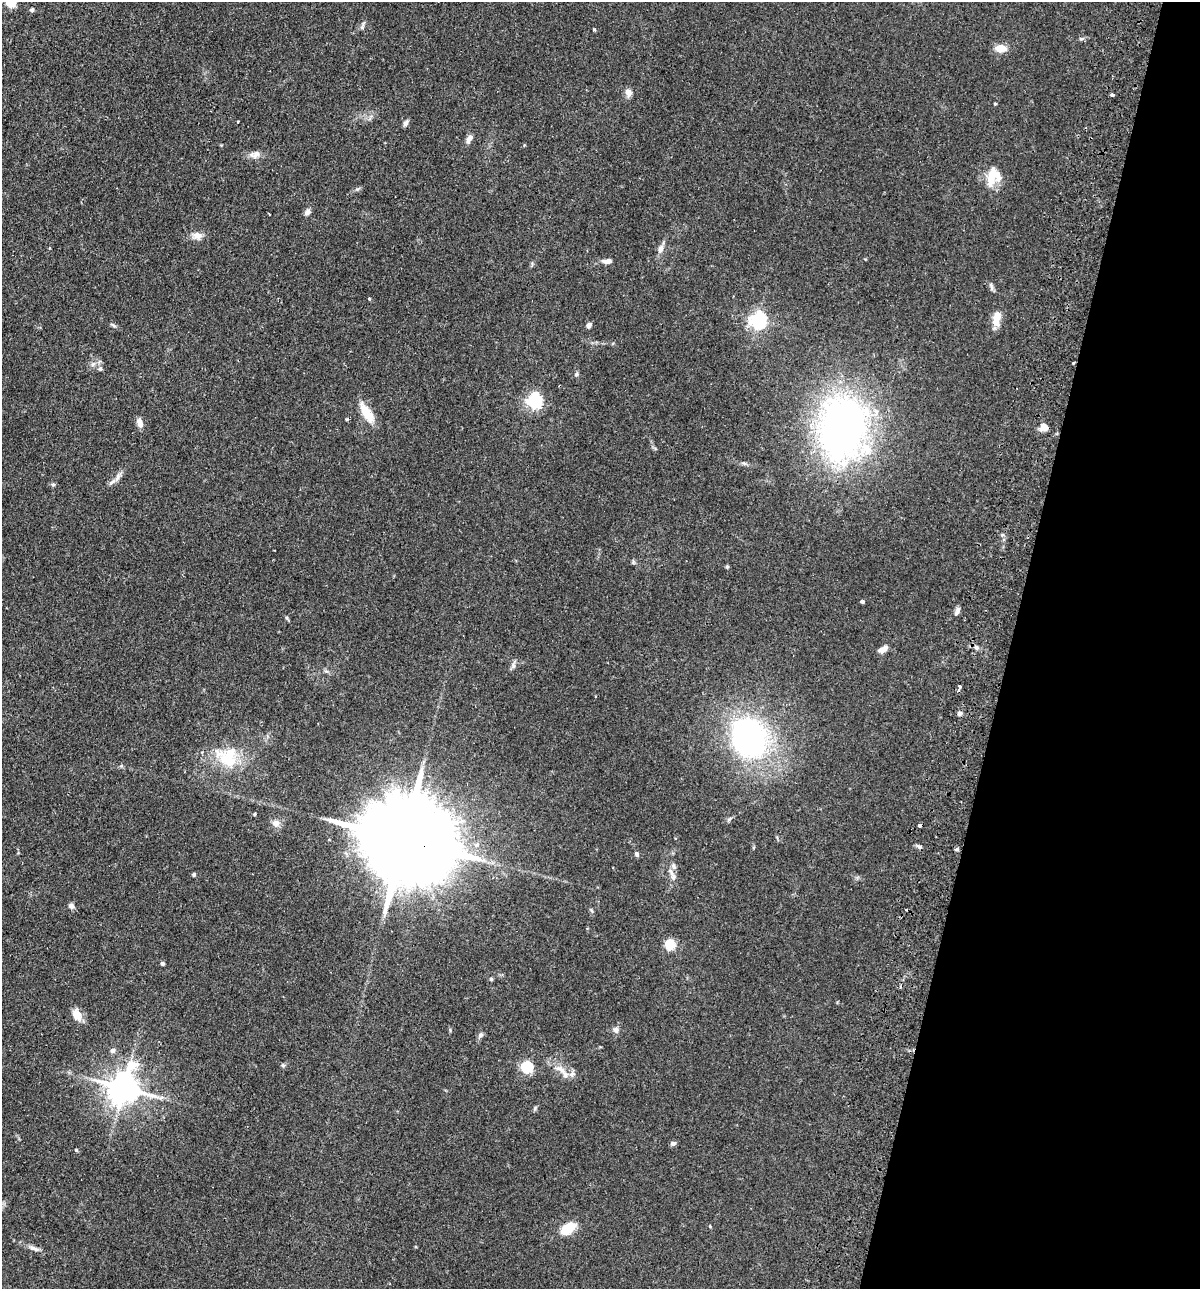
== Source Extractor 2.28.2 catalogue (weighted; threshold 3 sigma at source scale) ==
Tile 8 of 4 x 4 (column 4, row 2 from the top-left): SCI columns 3899-5096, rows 2593-3879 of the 5280 x 5184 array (HDU 1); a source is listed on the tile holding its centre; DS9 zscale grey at full resolution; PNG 1202 x 1291 px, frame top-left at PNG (2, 2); no overlay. Shown black and unused: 16% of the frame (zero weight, under 2 of 3 exposures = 3% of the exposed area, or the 3 px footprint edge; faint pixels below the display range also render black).
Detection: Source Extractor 2.28.2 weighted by HDU 2 'WHT'; one run over the whole footprint, this tile lists its part. Background 0.0824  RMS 0.0058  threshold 0.0261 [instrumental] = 3 sigma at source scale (4.5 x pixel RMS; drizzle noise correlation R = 1.50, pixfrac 1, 0.05/0.05 arcsec/px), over >= 5 px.
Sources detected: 81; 2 cosmic-ray / hot-pixel residue — not listed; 6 inside a brighter listed object's ellipse — not listed separately; the other 73 listed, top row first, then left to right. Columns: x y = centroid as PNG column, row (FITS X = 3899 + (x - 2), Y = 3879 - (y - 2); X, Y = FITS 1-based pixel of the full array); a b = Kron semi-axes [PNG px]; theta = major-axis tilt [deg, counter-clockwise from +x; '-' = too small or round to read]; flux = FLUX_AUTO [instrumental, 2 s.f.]
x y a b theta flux
11 2 5 5 - 39
32 10 5 4 - 1.5
362 26 12 4 69 1.3
594 29 4 4 - 0.76
1081 39 6 4 -1 0.89
1000 48 10 7 -8 8.5
628 93 9 7 -63 3.3
1113 95 4 3 - 1
995 104 5 3 - 0.46
238 121 3 2 - 0.89
406 123 8 5 63 1.7
469 139 12 6 60 2.7
255 154 15 9 16 3.6
991 179 27 10 83 9.7
308 212 7 6 - 2.4
197 236 13 10 7 3.9
49 248 3 2 - 0.71
661 249 11 7 72 2.9
607 261 13 6 2 2.8
991 286 12 4 -78 1.4
369 299 3 3 - 0.9
996 319 20 10 80 6.7
758 320 6 6 - 200
113 325 9 4 -32 1
589 325 6 5 - 1.7
100 369 6 5 - 1.1
576 374 6 5 - 1
534 401 6 6 - 130
366 413 27 10 -58 11
140 423 12 6 -73 3.5
1044 427 8 8 - 4
842 428 73 51 80 240
744 463 7 4 -19 1.1
117 477 14 6 63 2.8
53 484 5 5 - 0.89
727 566 5 4 - 0.7
862 601 4 3 - 1.4
957 612 12 5 72 1.9
287 618 6 4 -71 0.77
976 648 6 5 - 1.3
883 649 12 6 32 3.5
513 666 6 6 - 1.4
959 687 6 3 75 1.9
960 713 7 5 -20 1.2
749 737 33 27 -61 150
228 759 41 20 -33 23
255 814 3 3 - 0.7
729 819 7 4 37 0.97
276 823 8 8 - 3.7
920 825 4 3 - 3.4
402 839 39 19 -17 15000
919 847 6 4 -2 1.1
957 849 5 3 - 0.91
636 854 6 5 - 1.4
194 875 4 4 - 0.86
673 876 13 7 -76 3.2
71 906 8 6 -58 1.9
670 945 5 5 - 48
162 964 4 4 - 1.3
491 979 4 4 - 0.85
77 1015 16 11 -66 5.8
616 1030 8 8 - 2.1
481 1035 7 6 - 1.5
113 1050 6 5 - 2.1
283 1065 6 5 - 0.91
526 1067 5 5 - 66
560 1069 20 8 -33 5.9
124 1088 10 9 - 1100
535 1108 7 4 47 0.91
673 1144 7 6 - 1.4
76 1150 4 4 - 0.64
568 1229 16 9 34 14
34 1248 17 6 -18 2.9
Overlapping masked pixels (flux is a lower limit): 2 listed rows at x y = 920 825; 402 839
Isophote crosses this tile's border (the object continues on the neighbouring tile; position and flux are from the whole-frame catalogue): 1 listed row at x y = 11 2